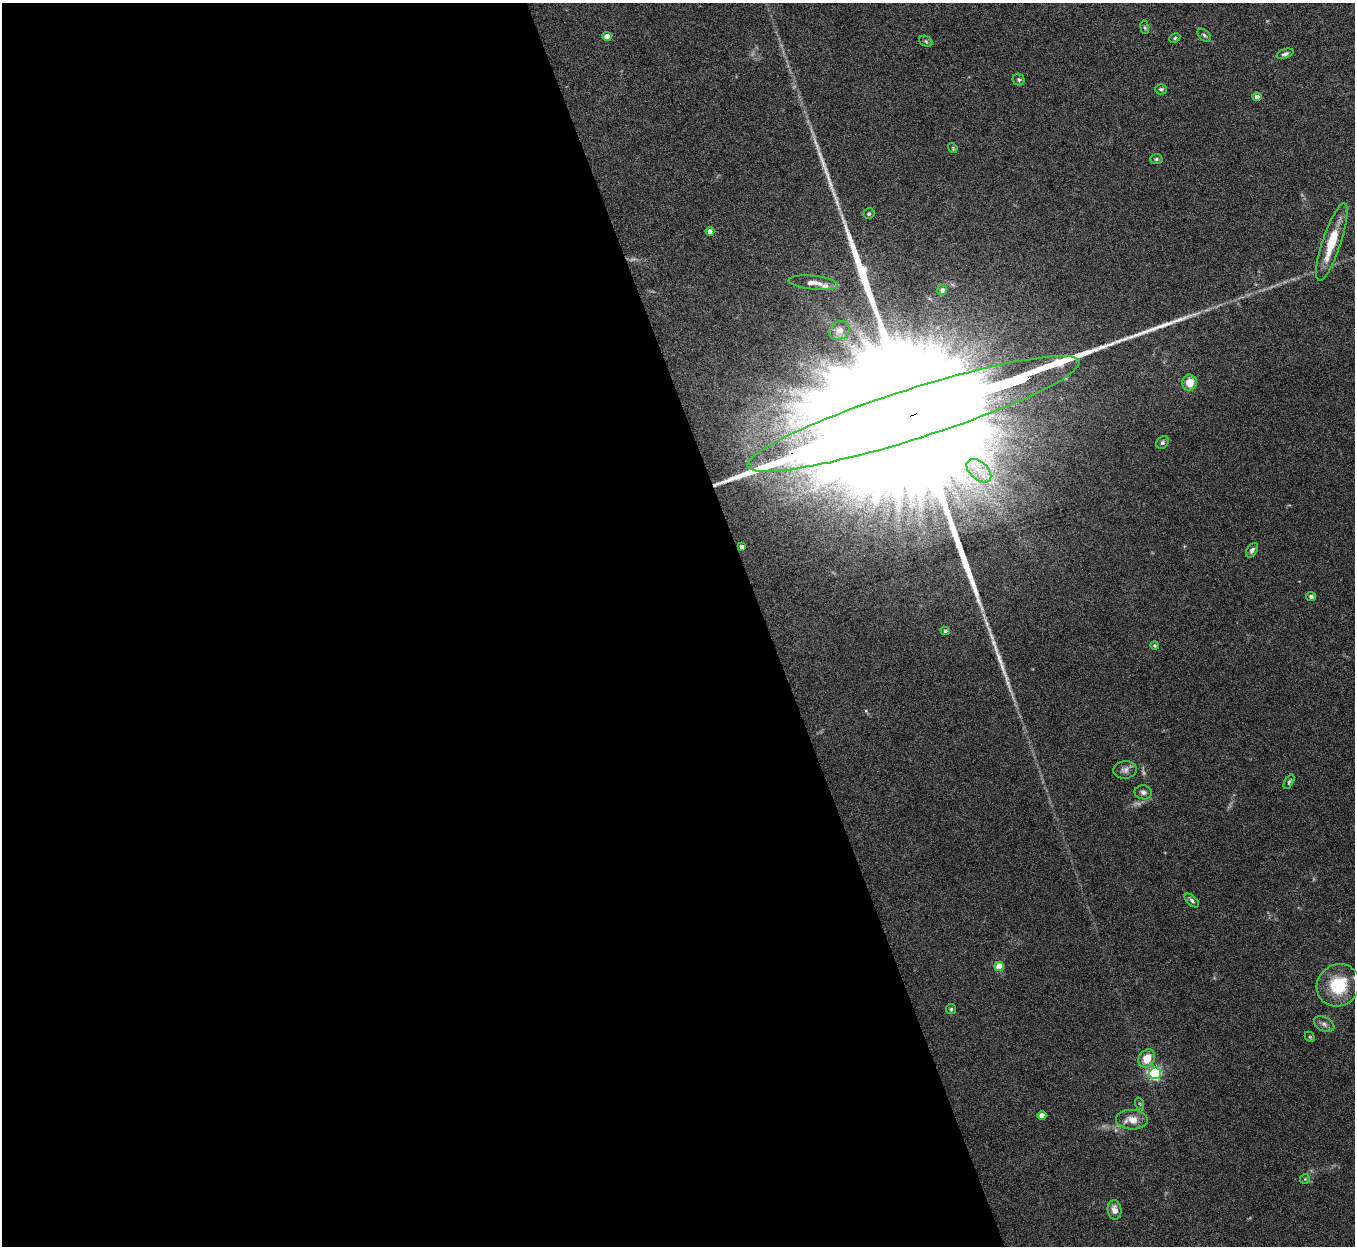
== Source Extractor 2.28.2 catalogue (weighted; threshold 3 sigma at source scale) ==
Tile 9 of 4 x 4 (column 1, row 3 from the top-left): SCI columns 4-1356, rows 1396-2639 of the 5419 x 5403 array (HDU 1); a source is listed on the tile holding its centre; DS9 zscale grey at full resolution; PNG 1357 x 1248 px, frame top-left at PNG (2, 3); each listed source drawn as its Kron ellipse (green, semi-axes under 4 px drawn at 4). Shown black and unused: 56% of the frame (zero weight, under 8 of 15 exposures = <1% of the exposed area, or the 3 px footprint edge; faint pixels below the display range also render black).
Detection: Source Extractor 2.28.2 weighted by HDU 2 'WHT'; one run over the whole footprint, this tile lists its part. Background 0.163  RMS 0.0048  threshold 0.0196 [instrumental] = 3 sigma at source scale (4.09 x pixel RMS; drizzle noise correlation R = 1.36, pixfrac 0.8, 0.05/0.05 arcsec/px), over >= 5 px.
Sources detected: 46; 1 inside a brighter object's white glare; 2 long thin detections or spike segments (spike, bleed or trail) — neither listed nor drawn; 1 inside a brighter listed object's ellipse — not listed separately; the other 42 listed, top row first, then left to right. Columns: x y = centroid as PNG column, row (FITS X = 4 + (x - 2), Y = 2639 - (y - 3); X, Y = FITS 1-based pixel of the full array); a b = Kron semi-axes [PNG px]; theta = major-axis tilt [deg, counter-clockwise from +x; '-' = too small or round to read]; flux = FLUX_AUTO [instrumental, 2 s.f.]
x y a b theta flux
1145 27 7 3 -81 0.54
1204 35 8 5 -44 0.94
607 37 4 4 - 5.6
1175 38 6 4 25 0.65
926 41 7 5 -31 0.79
1285 54 9 4 19 1.2
1019 80 6 5 - 0.86
1161 89 6 5 - 0.82
1257 97 4 4 - 3.4
953 148 5 4 - 0.52
1156 159 6 5 - 0.78
869 214 5 5 - 0.86
710 232 4 4 - 3.7
1332 242 41 9 72 15
813 283 25 7 -6 4
942 290 5 5 - 1.7
839 330 11 9 36 2.7
1190 383 8 7 - 6.1
914 414 174 25 18 160000
1162 442 7 5 46 0.99
979 471 14 8 -42 6.1
742 547 4 4 - 1.7
1252 550 8 5 55 1.4
1311 596 5 4 - 1
945 631 4 4 - 1.1
1155 646 4 4 - 0.54
1125 770 11 9 5 2
1289 782 8 4 60 0.77
1143 792 8 7 - 1.5
1192 900 9 4 -43 1
999 966 5 4 - 11
1338 985 22 20 40 19
951 1009 5 5 - 0.67
1324 1024 11 7 -25 1.8
1310 1037 6 4 -46 0.53
1147 1059 10 8 55 7.2
1155 1073 6 5 - 68
1140 1104 6 4 -71 0.62
1042 1116 4 4 - 4.9
1132 1120 16 9 -2 5.6
1305 1179 5 5 - 0.61
1114 1210 10 6 -82 3.1
Overlapping masked pixels (flux is a lower limit): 1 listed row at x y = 914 414